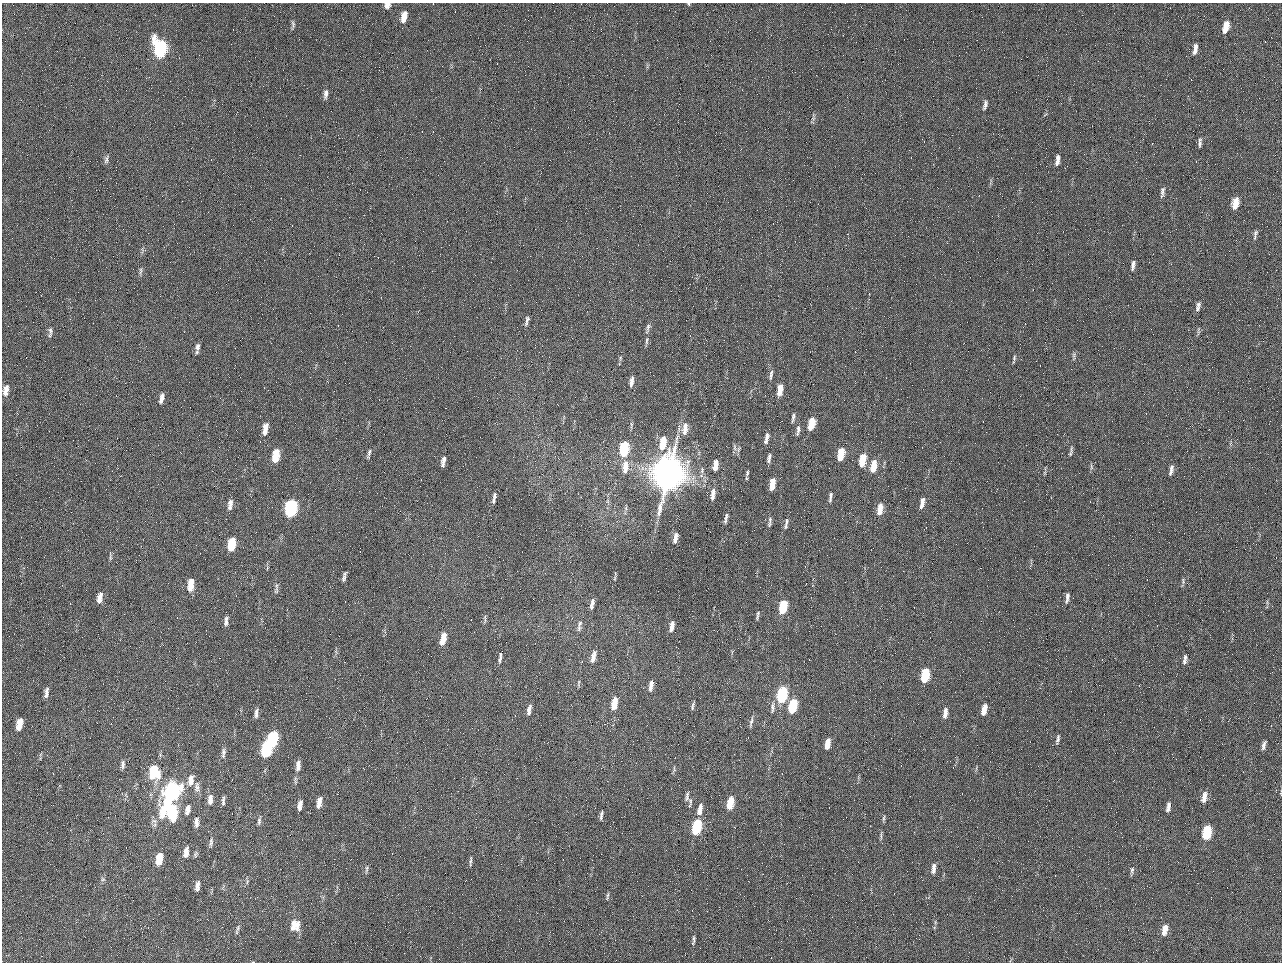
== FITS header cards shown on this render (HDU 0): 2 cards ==
NAXIS1  =                 1280 / length of data axis 1
NAXIS2  =                  960 / length of data axis 2

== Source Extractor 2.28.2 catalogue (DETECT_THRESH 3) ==
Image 1280 x 960 px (HDU 0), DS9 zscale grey, 1 PNG px = 1 image px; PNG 1284 x 964 px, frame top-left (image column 1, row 960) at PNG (2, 3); no overlay
Background 2560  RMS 180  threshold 552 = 3 sigma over >= 5 px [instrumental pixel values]
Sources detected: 162; all 162 listed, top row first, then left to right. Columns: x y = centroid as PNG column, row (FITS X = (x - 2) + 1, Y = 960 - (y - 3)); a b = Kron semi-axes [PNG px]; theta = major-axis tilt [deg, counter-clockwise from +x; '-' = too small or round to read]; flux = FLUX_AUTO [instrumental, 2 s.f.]
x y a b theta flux
689 4 4 4 - 1.3e+04
387 5 6 6 - 7.0e+04
404 17 12 6 78 1.4e+05
293 25 11 5 -88 2.9e+04
1226 27 10 5 76 1.9e+05
160 48 13 8 -84 2.1e+06
1195 49 12 4 81 6.7e+04
984 50 2 2 - 6.3e+04
326 94 12 6 82 5.1e+04
985 105 12 5 76 4.7e+04
1199 144 11 5 76 3.8e+04
106 160 11 5 77 3.4e+04
1057 160 13 5 79 7.2e+04
1162 192 15 5 82 4.6e+04
1235 203 12 6 77 1.6e+05
1255 233 9 5 73 3.6e+04
1133 265 12 5 81 5.1e+04
140 271 10 4 84 2.8e+04
1198 306 12 5 76 4.7e+04
527 321 13 4 75 4.0e+04
648 328 15 5 73 4.2e+04
50 332 15 5 83 4.5e+04
647 340 11 4 82 3.3e+04
198 347 11 5 83 5.1e+04
1074 356 11 4 -76 2.5e+04
620 358 6 4 73 1.8e+04
1014 358 8 4 81 2.3e+04
771 374 14 4 81 4.3e+04
631 381 13 4 83 6.8e+04
780 388 10 5 80 1.5e+05
6 390 14 7 81 9.4e+04
779 393 6 2 49 4.1e+04
162 398 12 5 76 6.0e+04
793 418 11 3 81 3.3e+04
811 424 11 5 79 3.4e+05
265 429 14 6 80 1.2e+05
685 429 16 7 84 1.1e+05
798 430 15 5 81 4.5e+04
986 432 2 2 - 7.8e+03
767 437 11 5 80 6.4e+04
663 443 13 6 80 3.0e+05
734 448 10 4 -89 3.2e+04
624 449 11 6 82 9.2e+05
369 453 11 3 73 3.1e+04
841 453 9 5 79 2.6e+05
1070 454 8 4 72 2.4e+04
276 456 12 6 82 3.3e+05
770 457 9 5 68 3.5e+04
840 457 7 4 30 1.0e+05
862 460 11 5 80 3.6e+05
769 461 6 5 - 2.4e+04
443 462 10 4 80 6.1e+04
716 463 8 5 81 1.1e+05
873 466 12 5 80 2.6e+05
625 467 18 8 85 1.5e+05
1091 467 8 4 -81 2.3e+04
715 468 5 3 - 5.1e+04
1171 470 13 5 77 5.4e+04
747 473 9 4 73 2.6e+04
668 474 22 16 75 1.2e+07
772 484 11 4 81 2.2e+05
713 493 11 6 82 6.2e+04
494 496 9 4 83 3.1e+04
712 497 7 4 56 3.8e+04
830 497 13 4 81 4.0e+04
493 501 5 4 - 1.7e+04
230 502 9 7 76 5.3e+04
922 503 13 5 79 8.6e+04
230 507 7 6 - 3.9e+04
291 508 12 6 80 2.0e+06
880 509 12 5 81 1.6e+05
726 518 12 4 75 4.2e+04
770 520 9 5 -90 3.0e+04
769 524 8 4 71 2.2e+04
786 524 15 5 82 4.5e+04
675 538 12 4 80 7.2e+04
232 544 11 5 82 4.4e+05
110 557 11 3 -85 2.3e+04
615 577 10 3 67 1.7e+04
344 578 9 5 76 3.9e+04
1183 581 11 2 90 2.1e+04
190 585 12 6 84 2.1e+05
276 589 16 4 83 3.5e+04
100 598 13 6 80 9.2e+04
1067 598 13 5 79 4.9e+04
592 602 9 5 78 4.2e+04
591 607 6 5 - 2.6e+04
783 607 11 5 79 5.5e+05
758 613 7 5 67 2.4e+04
485 619 13 3 88 2.5e+04
226 621 12 4 84 5.3e+04
580 624 11 6 68 4.1e+04
672 626 12 4 80 8.8e+04
579 628 7 6 - 3.4e+04
443 639 12 5 77 2.0e+05
500 655 5 4 - 1.8e+04
593 656 16 6 76 9.4e+04
1185 657 9 5 -83 3.2e+04
500 659 8 4 77 3.0e+04
1184 661 7 6 - 3.0e+04
925 675 11 5 81 6.4e+05
579 685 8 3 -89 1.7e+04
651 686 13 5 81 8.1e+04
46 692 14 6 82 6.4e+04
782 694 11 5 80 1.4e+06
614 703 13 6 79 2.1e+05
693 706 11 3 77 2.6e+04
793 706 11 5 77 7.0e+05
772 707 15 4 90 4.5e+04
984 709 12 5 79 1.4e+05
529 710 12 4 78 6.0e+04
256 713 13 4 88 4.5e+04
945 713 12 5 82 8.0e+04
751 722 13 4 78 3.7e+04
19 724 11 6 78 1.7e+05
272 739 12 6 79 1.4e+06
1058 739 14 4 80 3.7e+04
827 744 11 5 80 1.4e+05
1264 745 10 4 75 4.5e+04
266 749 11 6 84 1.4e+06
223 753 14 5 86 4.5e+04
123 765 11 5 84 3.8e+04
298 765 15 6 84 8.4e+04
674 769 10 3 -80 1.8e+04
154 772 14 10 -86 5.0e+05
191 780 15 8 80 1.1e+05
197 787 15 7 84 6.7e+04
171 792 22 9 66 3.2e+06
687 796 19 6 -89 5.5e+04
1204 797 13 6 76 9.7e+04
210 799 14 6 85 8.6e+04
223 801 12 4 87 3.3e+04
319 802 12 5 79 1.0e+05
730 803 11 5 79 3.2e+05
300 805 11 5 79 7.1e+04
1168 807 11 4 81 5.8e+04
700 809 13 5 78 9.9e+04
187 810 14 7 76 7.7e+04
172 812 12 7 89 7.4e+05
601 815 12 4 80 3.3e+04
884 818 9 3 79 2.2e+04
259 821 11 5 86 3.2e+04
196 822 13 5 -89 6.4e+04
696 827 11 5 78 1.1e+06
1207 832 11 6 79 6.5e+05
881 836 12 3 -90 2.6e+04
211 842 13 5 85 3.6e+04
186 852 12 6 82 9.6e+04
196 854 8 5 65 2.4e+04
159 859 11 5 82 2.7e+05
470 861 14 3 88 2.7e+04
366 869 11 3 84 2.6e+04
933 869 13 5 84 7.2e+04
1132 870 10 5 78 3.1e+04
103 879 6 5 - 2.3e+04
247 881 8 3 85 1.9e+04
197 886 12 5 81 6.3e+04
607 896 11 3 85 2.1e+04
295 925 13 11 85 1.6e+05
238 928 10 4 79 2.8e+04
1165 930 14 7 79 1.2e+05
694 939 11 4 87 2.9e+04
At the frame edge (FLAGS 8, measured only in part): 2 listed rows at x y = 689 4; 387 5